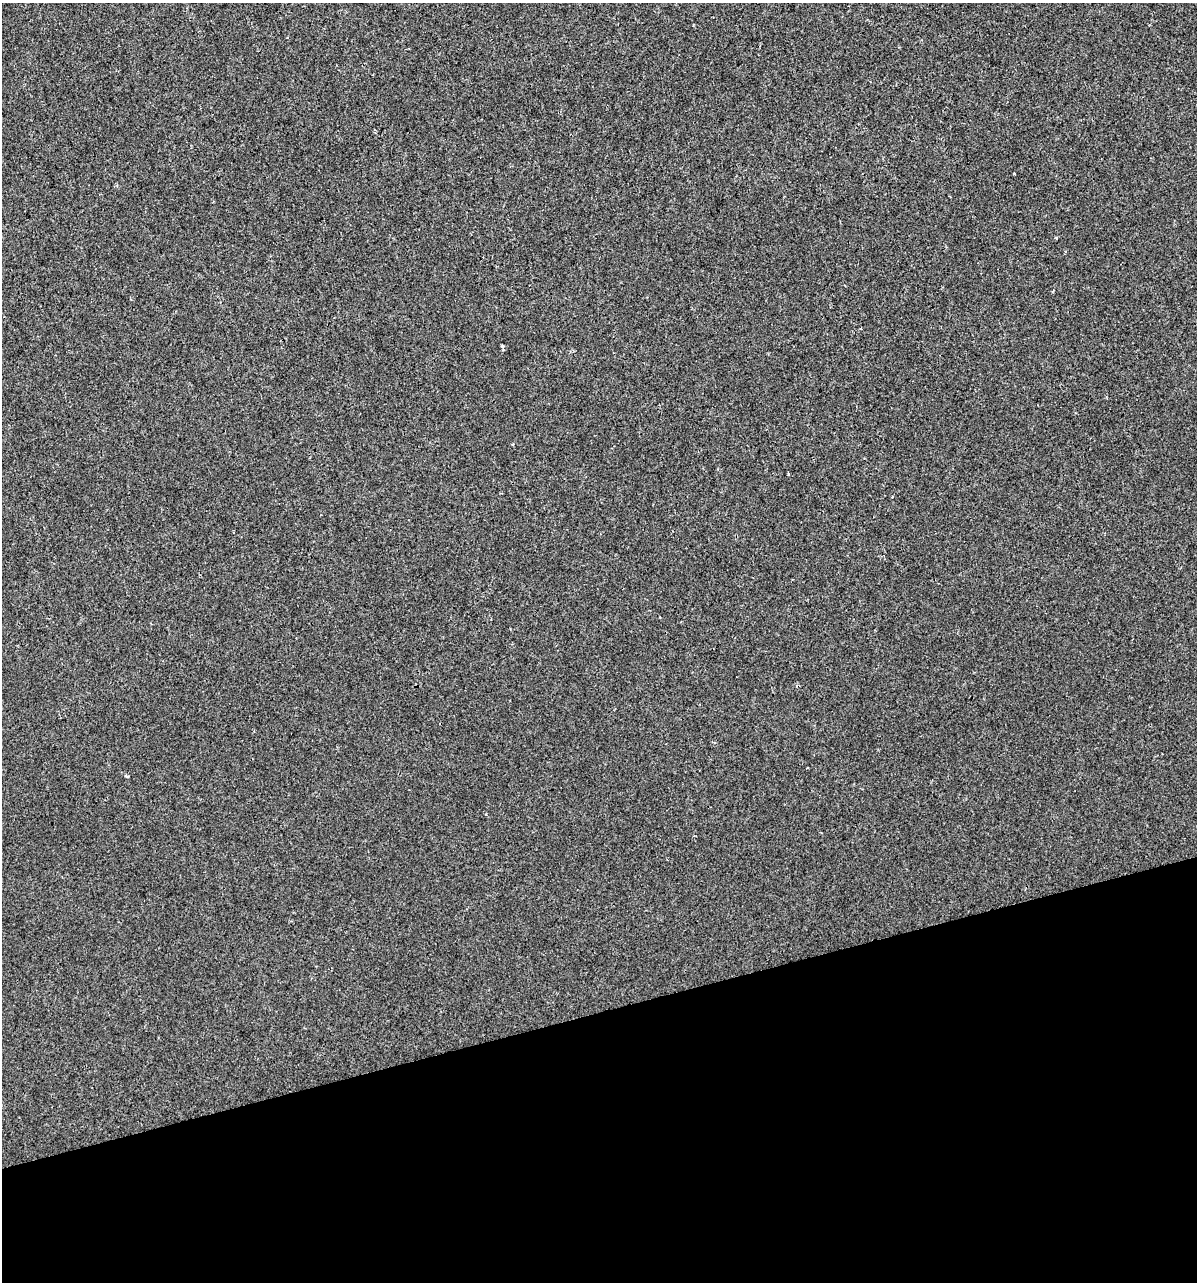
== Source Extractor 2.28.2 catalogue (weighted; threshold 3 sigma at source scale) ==
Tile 14 of 4 x 4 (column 2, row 4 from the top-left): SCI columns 1290-2484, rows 1-1280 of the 4919 x 5122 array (HDU 1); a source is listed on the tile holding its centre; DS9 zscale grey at full resolution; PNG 1199 x 1284 px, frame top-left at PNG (2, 3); no overlay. Shown black and unused: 21% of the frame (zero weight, under 2 of 3 exposures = <1% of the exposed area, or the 3 px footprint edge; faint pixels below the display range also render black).
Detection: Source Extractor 2.28.2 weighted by HDU 2 'WHT'; one run over the whole footprint, this tile lists its part. Background 1.48e-04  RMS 0.0042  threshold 0.019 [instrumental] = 3 sigma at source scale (4.5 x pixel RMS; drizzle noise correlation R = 1.50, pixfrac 1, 0.0396/0.0396 arcsec/px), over >= 5 px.
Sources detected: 6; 1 cosmic-ray / hot-pixel residue — not listed; the other 5 listed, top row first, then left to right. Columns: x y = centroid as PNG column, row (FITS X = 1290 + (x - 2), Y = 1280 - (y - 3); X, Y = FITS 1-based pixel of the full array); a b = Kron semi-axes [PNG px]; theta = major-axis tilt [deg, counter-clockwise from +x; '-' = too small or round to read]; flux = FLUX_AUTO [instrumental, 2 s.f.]
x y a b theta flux
1014 174 3 2 - 0.51
502 346 3 3 - 1.2
512 444 3 3 - 0.41
788 474 4 2 - 0.38
126 776 4 4 - 0.49